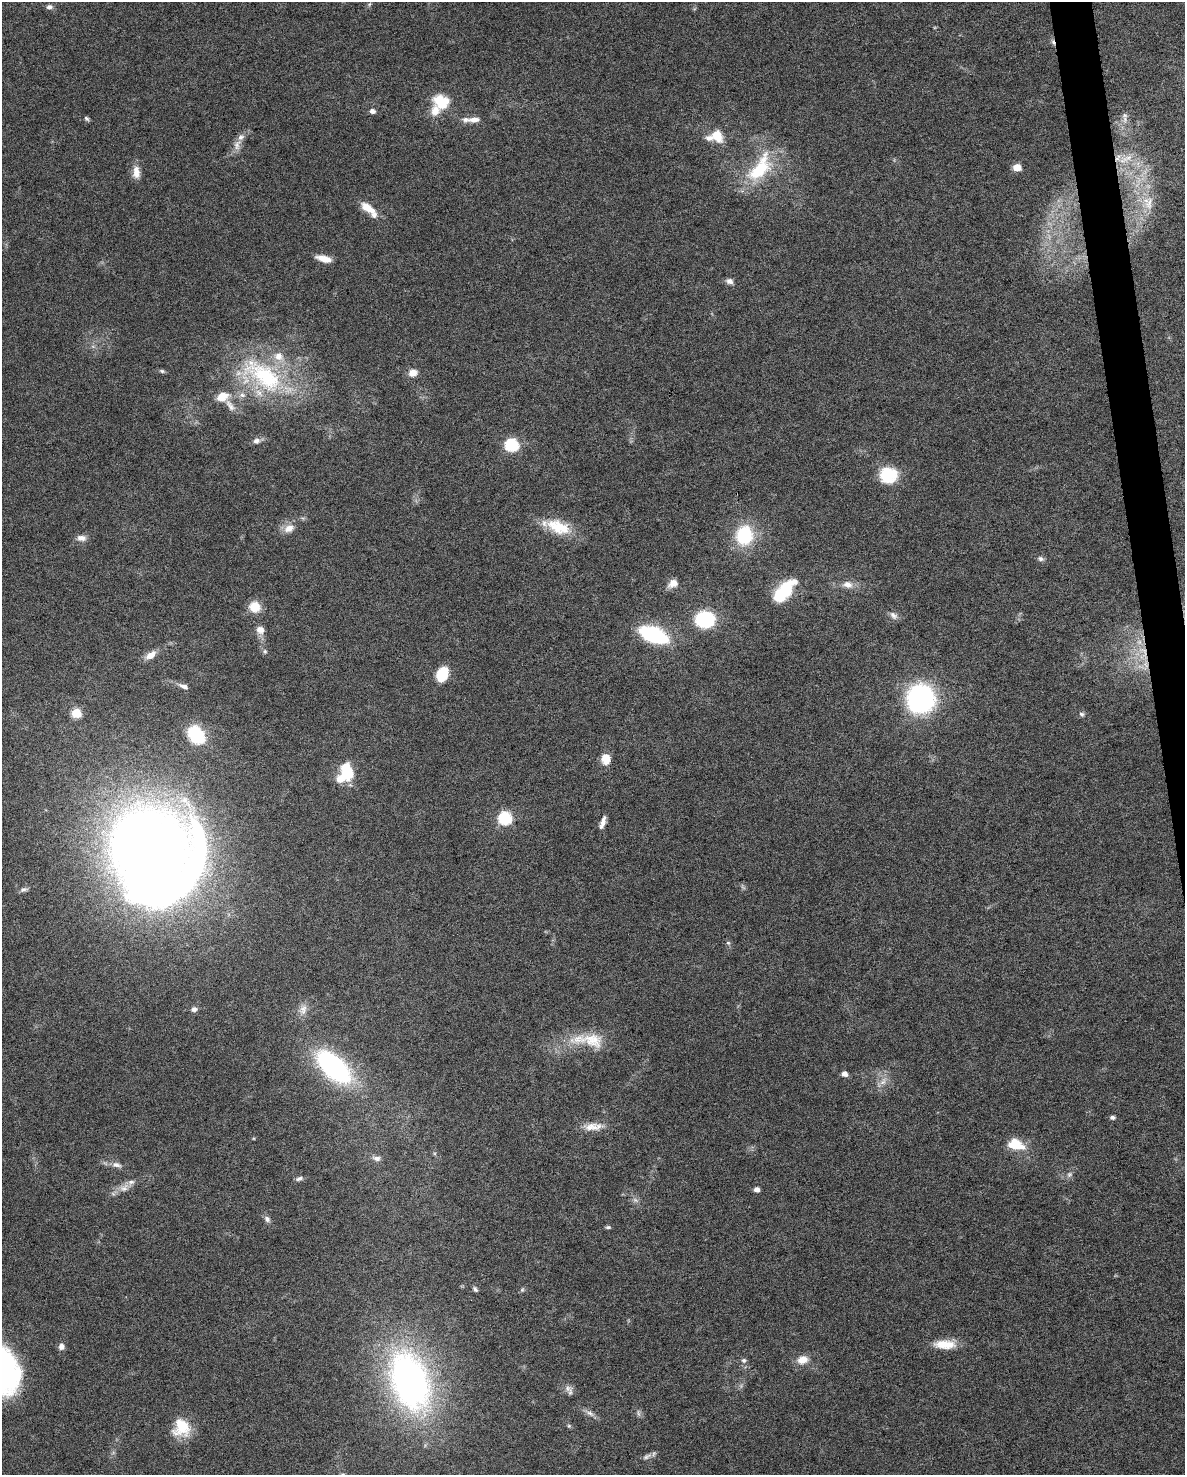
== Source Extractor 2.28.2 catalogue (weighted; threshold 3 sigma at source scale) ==
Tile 6 of 4 x 3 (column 2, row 2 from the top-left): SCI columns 1184-2366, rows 1533-3005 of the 4731 x 4494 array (HDU 1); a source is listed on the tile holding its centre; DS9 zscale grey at full resolution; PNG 1187 x 1477 px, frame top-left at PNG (2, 2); no overlay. Shown black and unused: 2% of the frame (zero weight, under 6 of 12 exposures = <1% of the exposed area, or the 3 px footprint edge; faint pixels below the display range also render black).
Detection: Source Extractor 2.28.2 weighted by HDU 2 'WHT'; one run over the whole footprint, this tile lists its part. Background 0.0368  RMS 0.0023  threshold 0.00935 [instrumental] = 3 sigma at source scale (4.09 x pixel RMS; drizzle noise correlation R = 1.36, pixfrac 0.8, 0.0396/0.0396 arcsec/px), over >= 5 px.
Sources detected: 104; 4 too faint to see at this stretch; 6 inside a brighter object's white glare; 1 cosmic-ray / hot-pixel residue — not listed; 11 inside a brighter listed object's ellipse — not listed separately; the other 82 listed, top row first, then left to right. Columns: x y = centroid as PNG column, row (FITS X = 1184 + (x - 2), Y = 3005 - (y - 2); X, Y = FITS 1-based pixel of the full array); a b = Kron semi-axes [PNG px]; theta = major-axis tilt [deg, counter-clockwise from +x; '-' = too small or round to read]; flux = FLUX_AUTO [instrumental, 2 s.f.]
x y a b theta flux
49 7 8 6 8 0.74
443 103 20 14 55 4.4
372 111 6 5 - 0.95
1125 115 7 6 - 0.63
86 118 6 5 - 0.42
474 120 16 7 3 1.6
717 136 16 12 -57 3.8
241 137 9 8 - 1
1127 158 19 5 24 1.7
1017 167 5 5 - 4.7
760 168 45 21 53 13
136 172 16 9 -88 2.1
1149 203 23 12 82 4
368 208 21 9 -35 3.3
324 259 17 7 -14 2.5
729 281 9 7 -16 0.9
162 371 7 5 -17 0.4
413 373 10 8 18 1.8
263 376 71 32 -35 26
222 397 12 9 27 3.3
230 405 18 7 -56 1.5
256 441 9 7 20 0.91
511 445 6 6 - 31
888 475 22 19 0 7.3
558 527 34 17 -21 7.1
289 528 14 10 25 2.1
744 535 20 18 81 12
81 538 12 8 -4 1.3
1040 559 8 6 -21 0.61
673 583 12 9 30 1.8
847 584 13 9 -7 1.8
782 592 18 13 32 9.4
255 607 12 11 - 3.6
893 616 12 8 -45 1
705 620 21 17 -3 12
260 630 10 10 - 1.6
653 635 20 10 -22 28
265 651 7 5 -46 0.44
150 655 14 8 31 2.2
442 674 14 10 68 6.9
184 686 13 6 -23 1
920 699 24 24 - 38
76 713 6 5 - 11
1082 714 7 6 - 0.48
198 737 6 6 - 29
605 759 11 8 -85 3.4
347 769 21 11 -73 6.4
504 818 6 6 - 30
603 822 15 5 71 1.3
151 848 88 68 72 290
24 889 11 5 17 0.63
728 943 6 5 - 0.4
194 1009 8 6 19 0.77
303 1009 16 10 70 1.8
589 1040 52 17 -6 7.9
333 1067 31 16 -43 46
844 1074 5 4 - 1.4
883 1081 13 8 62 1.6
1112 1117 5 4 - 0.67
593 1127 28 10 4 2.9
1015 1144 14 9 -16 6.5
377 1158 12 7 -11 0.94
116 1165 15 7 -10 1.3
1069 1174 8 6 45 0.64
299 1179 9 5 17 0.66
124 1188 14 10 34 1.9
757 1190 5 4 - 1.2
267 1219 9 7 -54 0.78
608 1227 7 4 8 0.37
475 1289 7 4 -52 0.47
522 1290 6 5 - 0.38
945 1344 27 10 -2 4.2
61 1346 8 7 - 1
744 1360 7 6 - 0.56
803 1360 14 11 12 2.4
3 1371 49 32 -83 43
410 1382 64 38 -70 83
570 1392 15 6 79 0.76
590 1413 14 5 -31 0.99
569 1426 5 5 - 0.3
182 1428 21 19 -84 6.1
647 1456 14 6 27 0.93
Isophote crosses this tile's border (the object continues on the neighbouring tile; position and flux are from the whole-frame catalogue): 1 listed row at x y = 3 1371